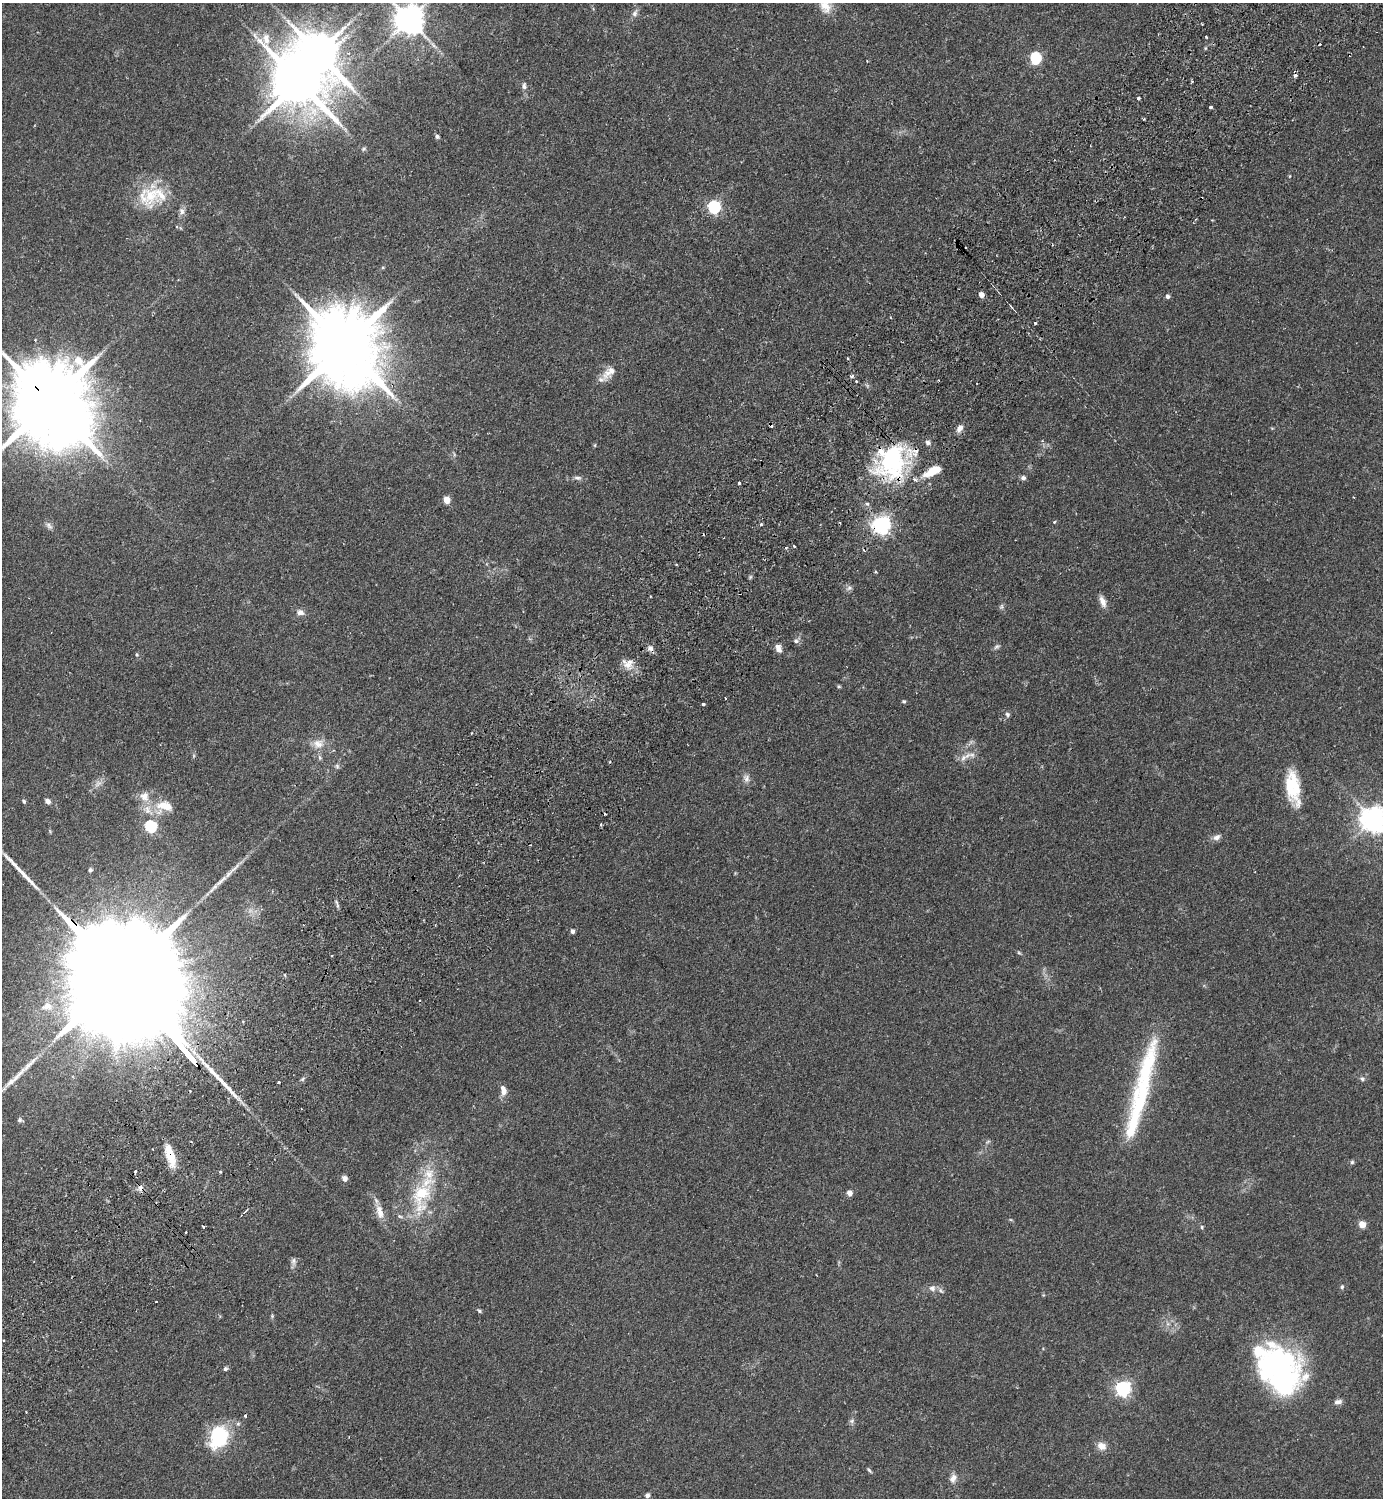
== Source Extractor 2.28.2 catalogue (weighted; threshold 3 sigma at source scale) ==
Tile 10 of 4 x 4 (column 2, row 3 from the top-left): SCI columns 1725-3105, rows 1541-3036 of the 6069 x 6073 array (HDU 1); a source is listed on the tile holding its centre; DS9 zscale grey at full resolution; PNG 1385 x 1500 px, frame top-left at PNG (2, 3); no overlay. Shown black and unused: <1% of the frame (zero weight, under 2 of 3 exposures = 3% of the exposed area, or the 3 px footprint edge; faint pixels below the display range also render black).
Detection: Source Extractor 2.28.2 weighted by HDU 2 'WHT'; one run over the whole footprint, this tile lists its part. Background 0.174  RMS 0.0076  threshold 0.0341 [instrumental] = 3 sigma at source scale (4.5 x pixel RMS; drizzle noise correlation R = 1.50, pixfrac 1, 0.05/0.05 arcsec/px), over >= 5 px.
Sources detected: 146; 2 too faint to see at this stretch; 5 inside a brighter object's white glare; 14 cosmic-ray / hot-pixel residue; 2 long thin detections or spike segments (spike, bleed or trail) — not listed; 10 inside a brighter listed object's ellipse — not listed separately; the other 113 listed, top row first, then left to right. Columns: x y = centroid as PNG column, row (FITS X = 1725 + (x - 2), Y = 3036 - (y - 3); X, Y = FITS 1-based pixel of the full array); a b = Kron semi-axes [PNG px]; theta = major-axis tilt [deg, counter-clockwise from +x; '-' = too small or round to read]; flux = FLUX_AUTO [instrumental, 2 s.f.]
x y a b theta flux
825 6 21 13 -55 9.9
635 13 11 6 62 2.9
409 20 9 8 - 1200
1206 36 3 2 - 1.5
1035 58 7 5 89 72
299 82 19 13 -48 4500
524 86 9 6 -89 2.5
1138 98 3 3 - 2.8
1211 107 3 3 - 2.5
1144 119 3 2 - 0.73
437 136 5 4 - 1.9
364 149 7 5 21 1.2
1290 176 5 3 - 0.54
151 195 32 26 -72 30
714 207 6 6 - 120
182 211 10 7 -76 3
176 227 4 4 - 0.88
965 247 3 2 - 0.67
981 295 5 4 - 5.2
1168 296 5 5 - 2.2
1035 323 3 3 - 0.91
345 346 28 17 -52 10000
848 358 3 3 - 0.85
609 372 23 12 44 9.1
852 376 5 4 - 1.4
856 381 3 3 - 0.98
50 403 31 18 -52 13000
960 428 9 6 50 4.2
928 442 7 5 -33 2.2
595 445 5 3 - 0.71
893 464 42 28 89 77
933 471 22 8 28 15
578 478 11 5 -4 2.4
1023 478 7 5 -16 2.1
739 483 3 3 - 2.8
1354 497 3 2 - 0.62
446 500 5 4 - 13
867 504 6 4 19 1.6
1054 522 5 4 - 0.84
761 524 5 3 - 0.77
881 525 6 6 - 350
49 526 12 6 -49 2.6
794 546 3 2 - 1.5
786 548 4 3 - 1
849 588 9 6 17 2.3
650 596 3 2 - 0.67
1103 601 15 7 -70 4.9
1001 607 8 5 83 1.5
300 612 10 7 -14 3.6
796 641 7 6 - 2.1
997 646 10 5 28 1.7
650 648 8 7 - 3.2
778 648 11 7 -67 4.3
137 655 6 4 -83 0.96
628 664 15 13 -26 8.1
839 686 5 4 - 0.9
904 701 5 5 - 1.1
703 704 3 3 - 2.8
1007 714 7 6 - 1.6
318 744 15 13 10 8.7
963 758 11 7 52 4.1
337 766 6 6 - 1.6
746 778 12 9 -73 3.9
1290 786 47 16 -79 28
144 796 14 13 - 8.1
24 801 5 4 - 1.3
48 801 6 5 - 3.9
162 805 21 13 42 13
1373 820 8 8 - 820
601 825 3 2 - 0.9
150 826 6 5 - 90
1217 837 11 7 31 3.3
90 870 6 5 - 1.5
221 881 29 6 41 8.5
572 931 5 4 - 2.2
1019 953 6 4 -19 0.92
285 975 5 3 - 0.73
130 987 134 21 -49 67000
47 1006 18 11 12 8.5
1146 1069 91 20 73 74
1362 1079 6 6 - 1.6
278 1082 3 3 - 1.9
503 1090 13 7 -79 5.5
20 1120 7 5 -14 1.6
988 1141 6 4 20 1.1
170 1156 28 9 -74 16
1352 1162 5 5 - 1.3
220 1172 3 3 - 1
345 1178 7 6 - 3.1
141 1187 6 5 - 4.2
849 1193 5 4 - 7
421 1194 47 24 77 48
380 1212 20 9 -76 8.2
1362 1224 5 4 - 14
1202 1227 5 4 - 0.93
293 1261 10 7 90 2.6
1342 1287 6 5 - 1.4
932 1288 9 8 - 3.6
479 1311 6 4 -40 1.2
272 1316 5 4 - 0.91
1168 1324 7 4 -18 1.6
3 1340 3 3 - 1.5
1281 1367 64 37 -43 160
225 1369 6 5 - 1.4
1123 1389 6 6 - 210
1338 1402 11 6 14 3.1
245 1416 3 3 - 1.1
852 1421 8 6 22 1.7
219 1436 20 15 70 59
1102 1446 12 9 -24 6.4
869 1470 7 4 -53 1.2
953 1478 11 8 67 4.5
647 1495 7 6 - 2.3
Overlapping masked pixels (flux is a lower limit): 7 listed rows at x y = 345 346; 50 403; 893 464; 881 525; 130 987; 170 1156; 141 1187
Isophote crosses this tile's border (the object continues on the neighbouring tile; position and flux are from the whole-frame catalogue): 4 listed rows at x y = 825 6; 409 20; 50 403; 1373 820